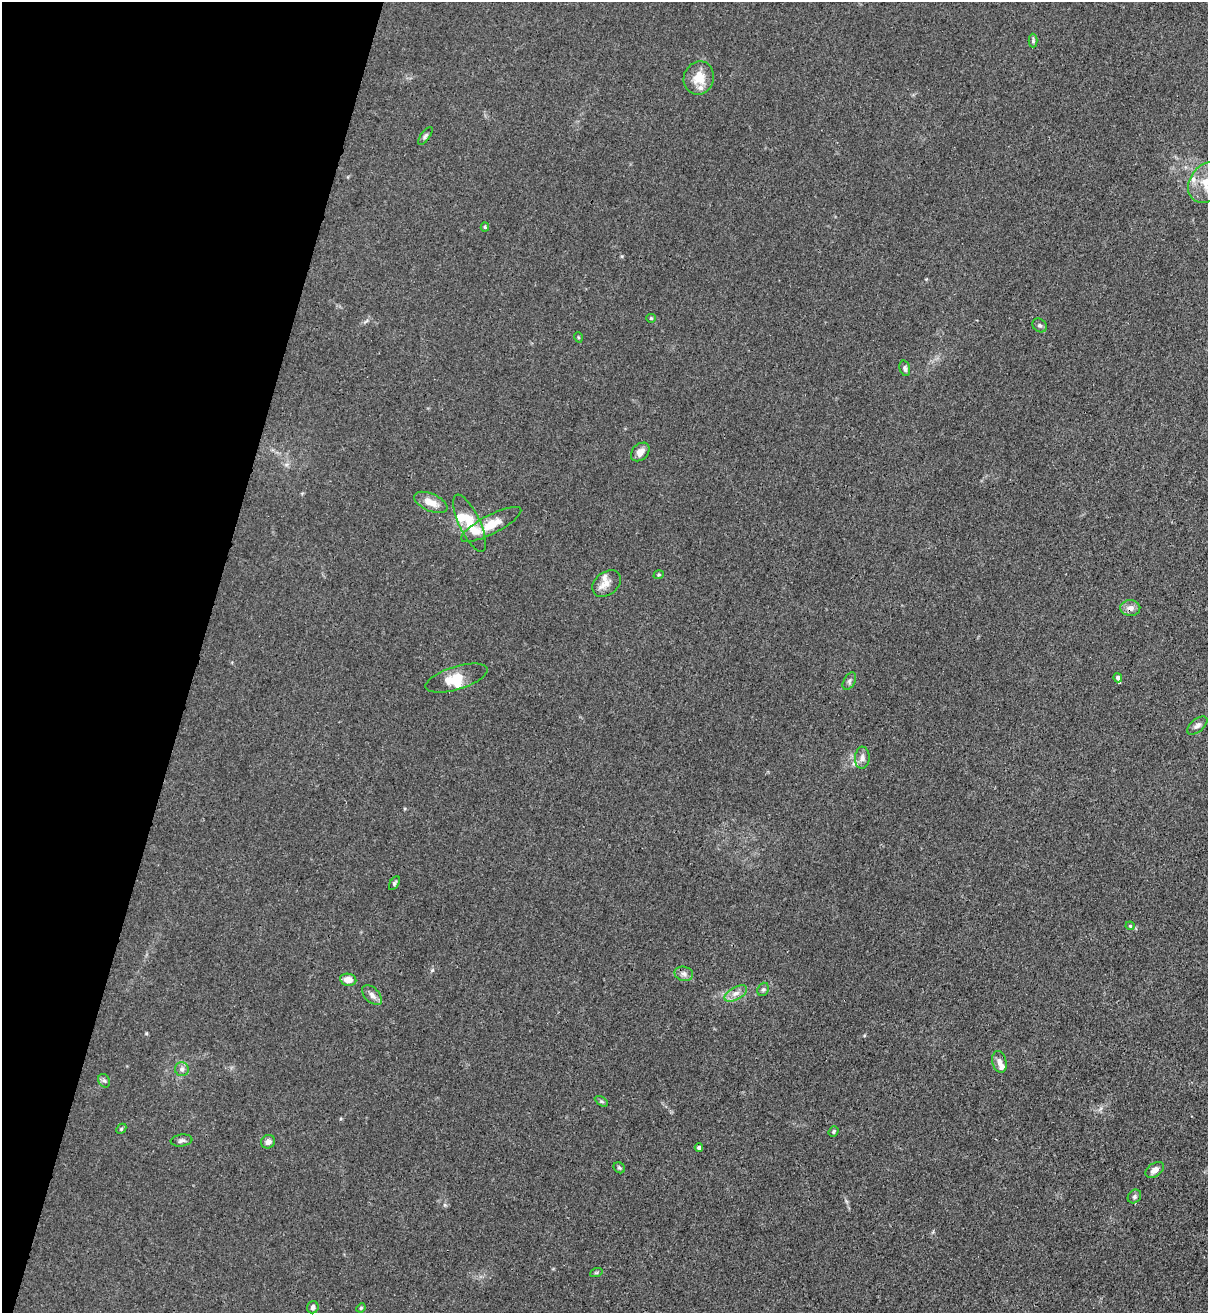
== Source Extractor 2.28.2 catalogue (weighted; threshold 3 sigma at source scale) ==
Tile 9 of 4 x 4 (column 1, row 3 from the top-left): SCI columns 216-1421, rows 1342-2652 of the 5381 x 5304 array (HDU 1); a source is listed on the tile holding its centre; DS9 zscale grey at full resolution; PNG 1210 x 1315 px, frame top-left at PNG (2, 2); each listed source drawn as its Kron ellipse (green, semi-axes under 4 px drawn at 4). Shown black and unused: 16% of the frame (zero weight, under 3 of 4 exposures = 7% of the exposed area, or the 3 px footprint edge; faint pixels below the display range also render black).
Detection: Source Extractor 2.28.2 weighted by HDU 2 'WHT'; one run over the whole footprint, this tile lists its part. Background 0.0241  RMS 0.0029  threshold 0.0129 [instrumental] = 3 sigma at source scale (4.5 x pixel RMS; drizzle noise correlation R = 1.50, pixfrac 1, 0.05/0.05 arcsec/px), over >= 5 px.
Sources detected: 50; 2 inside a brighter object's white glare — neither listed nor drawn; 5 inside a brighter listed object's ellipse — not listed separately; the other 43 listed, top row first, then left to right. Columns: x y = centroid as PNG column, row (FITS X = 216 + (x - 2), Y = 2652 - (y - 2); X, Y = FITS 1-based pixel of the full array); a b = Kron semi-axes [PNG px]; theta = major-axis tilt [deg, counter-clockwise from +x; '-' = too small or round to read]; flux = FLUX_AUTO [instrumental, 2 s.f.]
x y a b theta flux
1033 41 7 4 -90 0.52
699 78 17 15 70 5.3
425 136 11 4 54 0.69
1207 183 22 17 53 7.6
485 227 4 4 - 0.39
651 318 5 4 - 0.31
1039 325 8 6 -42 0.82
578 337 5 3 - 0.29
905 368 8 5 -75 0.7
640 452 11 7 45 1.9
431 502 18 8 -24 3.4
470 523 31 10 -65 7.4
491 524 33 9 27 6.6
659 575 5 3 - 0.31
606 583 16 11 38 2.4
1130 608 10 8 2 1.8
457 678 32 11 17 6.1
1118 678 5 4 - 0.96
849 681 9 5 61 0.73
1197 725 12 6 39 1.1
862 758 11 7 87 1.3
394 883 7 4 58 0.54
1130 926 4 4 - 0.32
684 974 9 7 -13 1.2
348 980 8 6 -9 2.8
763 989 7 5 68 0.62
736 993 12 6 29 1.8
372 995 12 7 -45 1.4
999 1062 11 7 -76 1.4
182 1069 7 7 - 0.84
104 1081 7 5 -65 0.6
601 1101 7 4 -31 0.47
121 1129 6 4 45 0.44
834 1131 5 4 - 0.45
181 1140 11 6 7 0.88
268 1142 7 6 - 1.4
699 1148 4 4 - 0.55
619 1168 6 5 - 0.47
1155 1170 10 6 37 1.8
1134 1197 7 6 - 0.77
596 1273 6 4 19 0.37
313 1307 6 5 - 0.82
361 1308 5 4 - 0.35
Overlapping masked pixels (flux is a lower limit): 1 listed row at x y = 1130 608
Isophote crosses this tile's border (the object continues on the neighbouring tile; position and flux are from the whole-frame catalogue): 1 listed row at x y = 1207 183